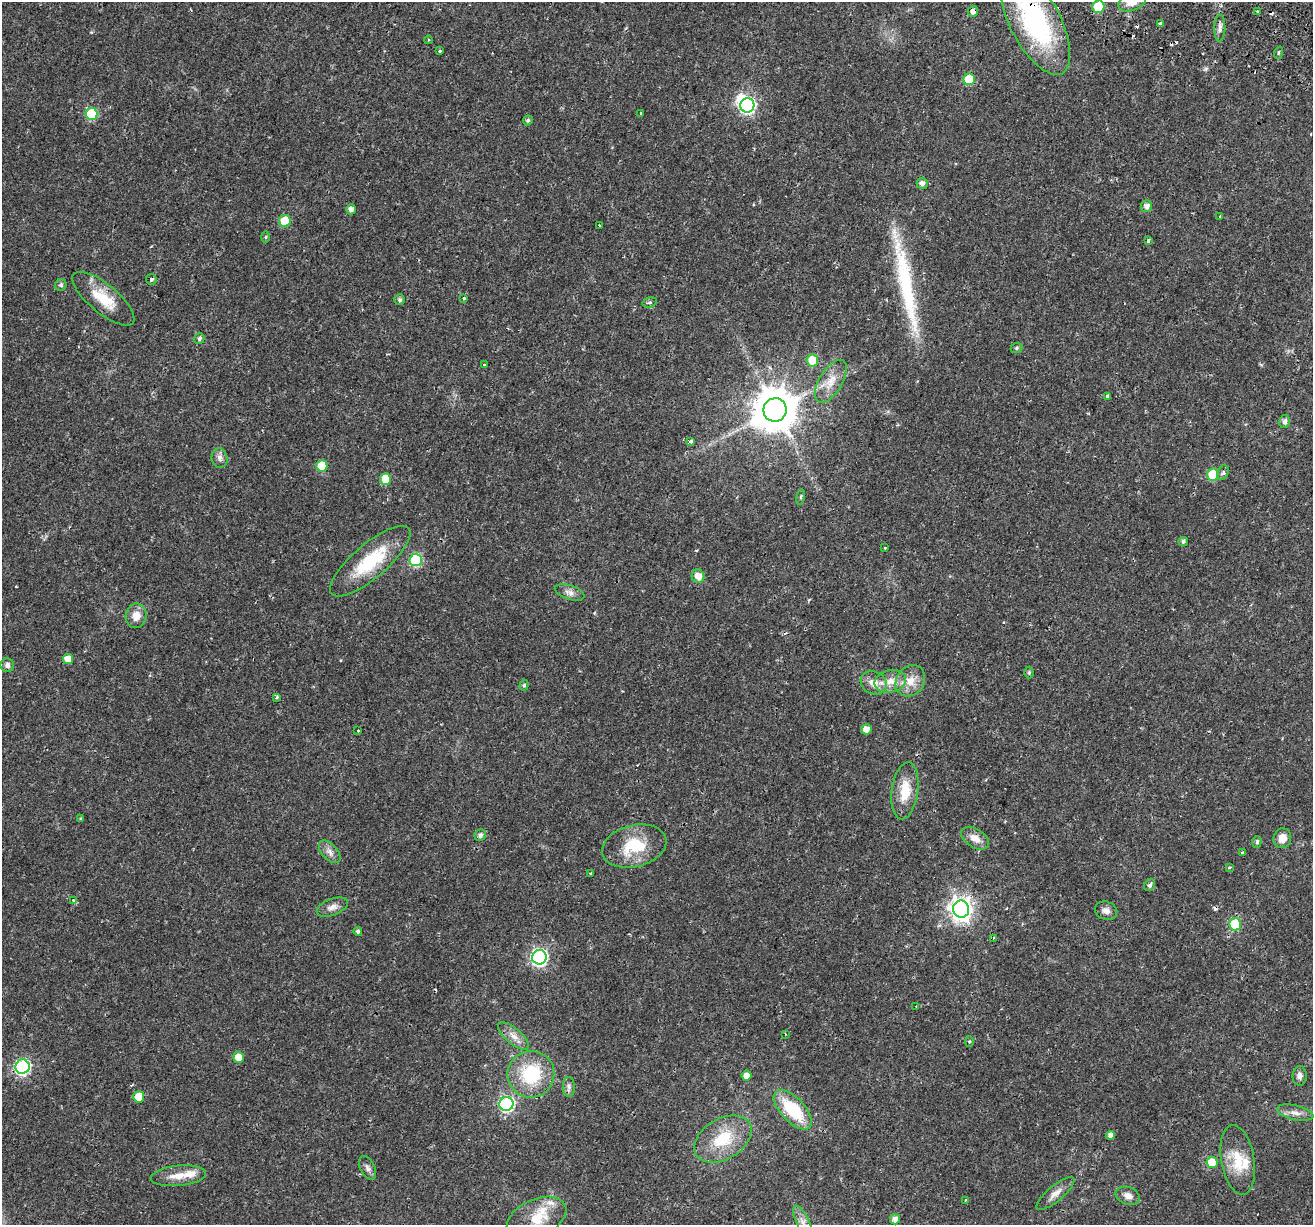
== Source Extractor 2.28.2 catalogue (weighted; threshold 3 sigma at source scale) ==
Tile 10 of 4 x 4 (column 2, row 3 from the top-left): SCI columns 1388-2698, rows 1578-2800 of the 5386 x 5541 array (HDU 1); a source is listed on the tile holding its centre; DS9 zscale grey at full resolution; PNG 1315 x 1227 px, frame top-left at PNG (2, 2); each listed source drawn as its Kron ellipse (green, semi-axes under 4 px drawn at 4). Shown black and unused: <1% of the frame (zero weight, under 2 of 3 exposures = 5% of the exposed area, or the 3 px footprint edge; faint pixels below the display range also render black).
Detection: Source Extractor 2.28.2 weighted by HDU 2 'WHT'; one run over the whole footprint, this tile lists its part. Background 0.021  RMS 0.003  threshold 0.0135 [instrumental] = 3 sigma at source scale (4.5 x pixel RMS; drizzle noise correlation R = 1.50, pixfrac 1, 0.0396/0.0396 arcsec/px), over >= 5 px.
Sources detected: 123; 2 inside a brighter object's white glare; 9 cosmic-ray / hot-pixel residue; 1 long thin detection or spike segment (spike, bleed or trail) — neither listed nor drawn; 4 inside a brighter listed object's ellipse — not listed separately; the other 107 listed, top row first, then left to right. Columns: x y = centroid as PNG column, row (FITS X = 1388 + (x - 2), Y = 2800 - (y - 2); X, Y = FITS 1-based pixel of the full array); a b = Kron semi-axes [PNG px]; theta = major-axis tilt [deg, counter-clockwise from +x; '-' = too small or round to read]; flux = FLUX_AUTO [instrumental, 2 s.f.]
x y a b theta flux
1132 2 14 8 20 3.9
1098 7 6 6 - 12
973 11 5 5 - 1.6
1257 11 2 2 - 0.35
1035 22 58 25 -62 48
1160 24 3 3 - 0.81
1220 28 13 5 89 1.3
428 40 4 3 - 0.23
440 51 3 3 - 0.41
1278 53 6 3 71 0.4
969 79 6 6 - 11
747 105 7 7 - 73
641 113 3 3 - 1.2
91 114 6 6 - 19
528 120 5 4 - 0.58
922 183 6 5 - 1.3
1146 206 6 5 - 1.5
351 209 5 5 - 1.6
1220 217 3 3 - 1.6
285 221 6 6 - 12
599 225 2 2 - 0.3
266 237 5 4 - 0.38
1148 241 4 3 - 1.6
151 279 5 5 - 0.7
61 285 6 5 - 0.74
464 298 3 3 - 0.34
103 299 38 14 -39 8.8
400 300 5 5 - 0.72
650 302 7 5 17 0.58
199 339 5 5 - 0.67
1017 348 6 5 - 0.5
812 360 6 6 - 7
485 365 3 3 - 0.56
831 381 24 11 59 4.4
1107 396 3 3 - 1.1
775 410 12 11 - 1100
1285 422 6 5 - 1.2
691 442 4 3 - 1.1
220 458 10 8 -77 1.4
322 466 6 5 - 8
1223 473 7 5 62 0.96
1213 474 6 6 - 13
385 479 6 5 - 5.5
801 497 8 4 81 0.45
1183 541 5 4 - 0.7
885 547 3 3 - 0.95
416 560 6 6 - 27
370 561 50 17 40 17
698 576 7 6 - 2.9
569 592 15 7 -19 1.7
136 616 12 10 80 3.3
68 659 5 5 - 3.6
7 665 7 6 - 1.1
1029 672 6 4 89 0.57
890 681 16 11 13 3.8
910 681 16 14 53 4.4
874 683 13 11 -28 3.4
524 685 5 4 - 0.55
276 697 3 3 - 0.72
866 729 5 5 - 2.5
358 730 3 3 - 1.5
905 791 29 13 82 7.6
80 818 4 3 - 0.35
480 835 6 5 - 0.97
975 838 15 9 -32 3
1282 838 10 9 - 2.9
1257 842 6 4 86 0.74
634 846 33 21 15 12
330 852 14 7 -47 1.7
1242 853 3 3 - 0.63
1229 868 4 3 - 0.59
590 873 3 2 - 0.38
1150 885 6 5 - 0.85
73 900 3 3 - 0.36
332 907 16 8 20 2
961 909 8 8 - 210
1106 911 11 9 -19 1.7
1235 924 6 6 - 18
358 931 4 4 - 0.61
993 938 3 2 - 0.27
539 957 7 7 - 76
916 1006 3 3 - 0.32
785 1034 3 2 - 0.57
513 1036 19 7 -41 2.7
969 1042 5 4 - 0.39
239 1057 5 5 - 5.4
22 1067 7 7 - 58
531 1074 23 23 - 18
747 1076 5 5 - 2.5
1300 1076 10 7 88 1.2
569 1087 10 6 -89 1.1
139 1097 6 5 - 4.9
506 1104 7 7 - 55
793 1110 24 12 -47 15
1295 1113 18 7 -13 2.2
1111 1135 4 4 - 1.5
723 1139 31 20 31 12
1238 1160 35 16 -80 8.6
1212 1162 5 5 - 7.9
367 1168 13 7 -64 1.3
178 1176 28 10 6 4.5
1055 1193 24 7 40 2.5
1128 1196 12 8 -20 1.9
965 1200 3 2 - 0.34
536 1218 32 19 26 8.9
895 1219 5 5 - 1.8
803 1222 18 6 -66 2.4
Overlapping masked pixels (flux is a lower limit): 2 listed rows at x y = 973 11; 1035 22
Isophote crosses this tile's border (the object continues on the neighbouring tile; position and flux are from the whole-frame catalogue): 4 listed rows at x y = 1132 2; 1098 7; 1035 22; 803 1222